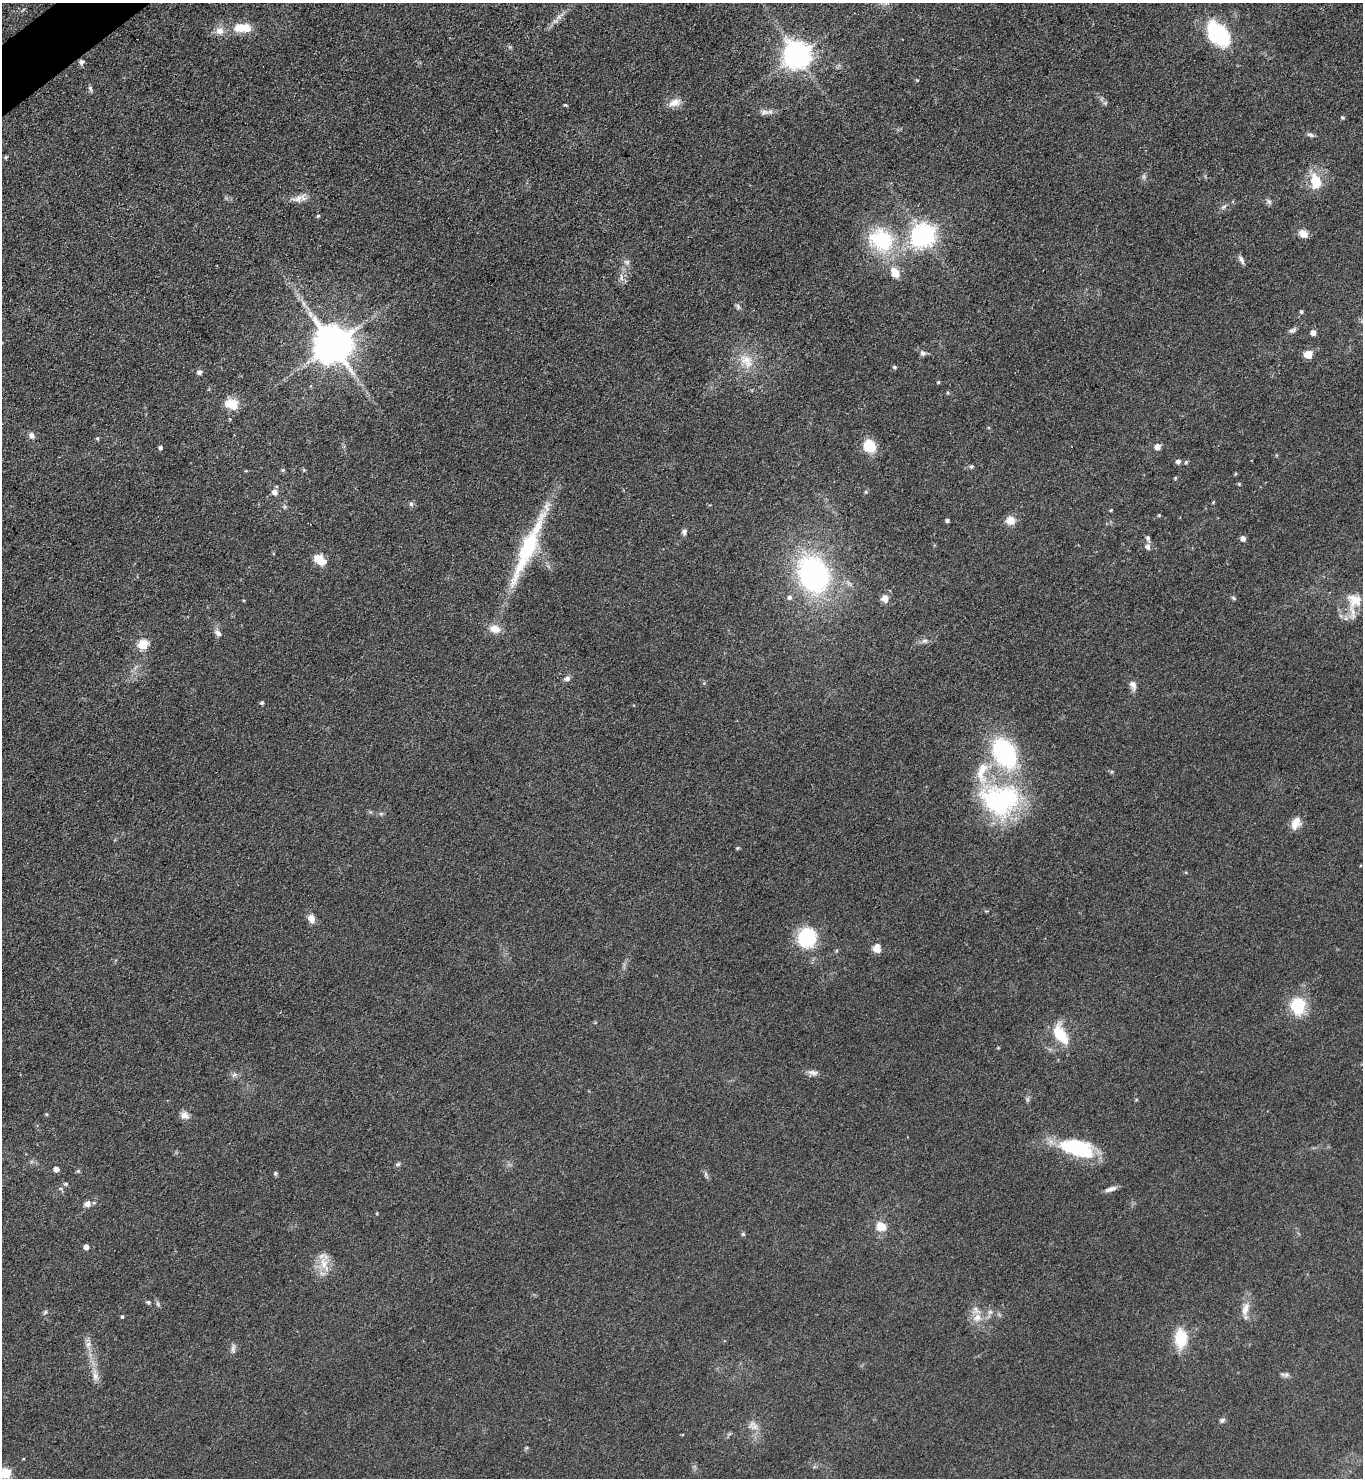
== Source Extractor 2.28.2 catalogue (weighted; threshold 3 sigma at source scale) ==
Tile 11 of 4 x 4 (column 3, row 3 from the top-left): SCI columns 2881-4241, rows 1479-2954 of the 5901 x 5907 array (HDU 1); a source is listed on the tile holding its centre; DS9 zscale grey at full resolution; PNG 1365 x 1480 px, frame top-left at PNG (2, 3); no overlay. Shown black and unused: <1% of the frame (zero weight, under 3 of 4 exposures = <1% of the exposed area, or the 3 px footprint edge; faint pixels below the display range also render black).
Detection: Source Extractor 2.28.2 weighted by HDU 2 'WHT'; one run over the whole footprint, this tile lists its part. Background 0.0826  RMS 0.0067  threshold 0.0302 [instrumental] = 3 sigma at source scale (4.5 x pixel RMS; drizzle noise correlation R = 1.50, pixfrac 1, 0.05/0.05 arcsec/px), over >= 5 px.
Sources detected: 129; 2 inside a brighter object's white glare — not listed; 5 inside a brighter listed object's ellipse — not listed separately; the other 122 listed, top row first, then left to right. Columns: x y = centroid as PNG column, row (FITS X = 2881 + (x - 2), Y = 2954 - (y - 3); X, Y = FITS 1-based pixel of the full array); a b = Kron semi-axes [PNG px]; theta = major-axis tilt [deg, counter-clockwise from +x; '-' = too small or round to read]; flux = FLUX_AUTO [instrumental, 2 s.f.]
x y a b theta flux
559 17 7 6 - 2.1
240 28 14 10 15 12
220 31 11 10 - 5.5
1218 34 31 19 -50 52
797 55 9 9 - 840
81 62 8 6 -88 1.8
90 89 9 4 -72 1.5
675 103 18 10 20 6.5
1105 103 6 5 - 1.1
565 105 5 4 - 0.79
764 112 12 8 9 3.5
1342 118 5 4 - 0.87
1311 135 11 5 -13 1.8
6 157 5 4 - 1.2
1144 176 7 4 89 1.5
1316 181 21 14 -74 16
300 198 23 9 15 6
1269 201 9 6 -45 1.8
1223 207 10 4 40 1.7
318 216 4 4 - 1
1303 234 11 8 -33 5.4
924 235 8 8 - 520
883 241 32 27 -77 51
1241 260 12 5 -61 2.4
627 262 9 7 -35 2.4
895 273 13 9 -58 8.9
621 277 11 4 -85 2.6
304 304 12 4 -70 2.9
738 307 9 6 -60 1.7
1301 312 4 4 - 1.2
1293 330 11 5 19 1.9
1313 333 5 5 - 3.9
333 344 11 11 - 2300
923 353 6 6 - 2.7
1308 354 5 5 - 14
746 361 23 15 -54 14
895 367 6 4 -41 1.1
199 372 5 5 - 2.8
938 382 5 4 - 0.8
231 404 15 11 -14 12
31 435 8 7 - 3
97 438 5 4 - 1
869 446 11 10 - 20
160 447 4 4 - 1.6
1157 447 5 5 - 6
1178 462 5 5 - 2.4
1186 462 5 4 - 1.1
971 466 5 5 - 1.2
283 470 5 5 - 0.97
304 470 5 4 - 0.86
1235 474 5 3 - 0.63
1175 478 4 4 - 0.74
1239 484 5 4 - 0.73
275 492 6 6 - 3.7
866 492 6 4 70 1
1213 502 4 3 - 0.68
411 504 7 6 - 1.6
284 507 6 6 - 1.5
1111 510 4 3 - 0.76
1159 515 4 4 - 0.83
1010 520 10 9 - 7.4
947 521 4 4 - 1.5
684 532 8 6 82 2.1
1148 538 10 5 -72 1.9
1243 538 5 5 - 3.3
1147 547 8 6 -75 2.7
527 549 102 16 67 63
321 561 10 8 -26 11
813 574 39 30 -67 140
790 597 6 6 - 2.2
1234 598 7 4 -37 1.1
885 599 10 9 - 5
1355 600 23 22 - 16
218 633 9 6 -48 2.8
924 641 8 6 14 2.2
143 644 6 5 - 36
567 678 7 5 23 2.9
1133 685 12 7 -71 4.2
262 703 4 4 - 1.2
1005 753 29 19 -61 90
1112 771 6 4 0 0.89
1000 800 50 39 0 100
381 814 7 4 2 1.2
1296 823 15 11 61 7.5
737 848 5 4 - 0.88
311 918 10 7 -64 5.5
807 938 16 15 - 48
877 948 11 10 - 4.9
1298 1006 14 12 -85 32
1060 1035 22 11 -62 22
813 1073 13 8 2 3.4
234 1075 7 4 19 1.4
1027 1099 7 4 -72 1.2
184 1115 11 10 - 4.3
1081 1149 33 22 -8 36
398 1164 7 5 17 1.3
56 1169 5 5 - 3.1
78 1171 5 5 - 1
275 1173 5 5 - 1.5
706 1174 7 4 -90 1.3
66 1184 6 5 - 1.3
1111 1189 15 5 17 3.3
87 1204 9 8 - 3.8
881 1226 12 10 -13 9.7
743 1234 5 5 - 1
86 1247 4 4 - 4.1
324 1264 22 10 -74 10
148 1302 6 5 - 1.2
1245 1309 20 9 75 7.2
45 1312 6 5 - 1.2
990 1312 7 7 - 2.1
122 1317 5 4 - 0.92
977 1318 13 11 29 7.3
1181 1338 19 12 -89 23
88 1344 9 7 55 3.1
233 1348 15 5 87 2.2
1286 1375 9 7 -7 2.2
95 1376 18 7 -73 5.6
1222 1420 7 6 - 1.7
753 1426 15 12 -28 6
23 1459 4 3 - 0.52
6 1473 5 5 - 43
Isophote crosses this tile's border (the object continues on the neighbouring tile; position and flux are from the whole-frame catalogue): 1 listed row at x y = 6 1473